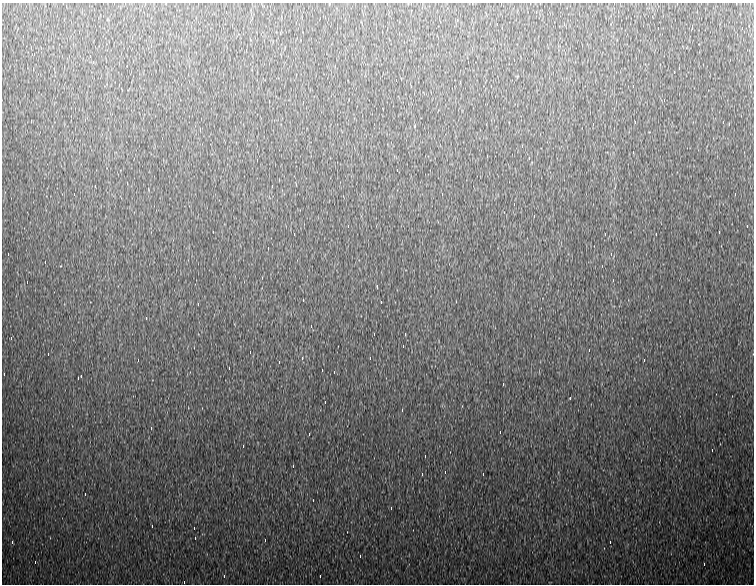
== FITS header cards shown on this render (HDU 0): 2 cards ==
NAXIS1  =                  752
NAXIS2  =                  582

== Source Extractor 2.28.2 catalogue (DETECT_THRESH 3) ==
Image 752 x 582 px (HDU 0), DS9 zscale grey, 1 PNG px = 1 image px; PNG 756 x 586 px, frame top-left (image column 1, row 582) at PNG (2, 3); no overlay
Background 1020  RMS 21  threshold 63.4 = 3 sigma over >= 5 px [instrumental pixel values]
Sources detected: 89; all 89 listed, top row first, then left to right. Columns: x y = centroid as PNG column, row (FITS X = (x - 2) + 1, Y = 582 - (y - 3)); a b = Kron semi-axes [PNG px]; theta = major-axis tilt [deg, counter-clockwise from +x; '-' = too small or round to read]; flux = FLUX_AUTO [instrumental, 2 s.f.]
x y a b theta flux
226 12 3 2 - 7700
536 12 4 2 - 9200
497 24 3 2 - 2200
564 24 4 2 - 9000
692 26 3 2 - 1700
658 28 3 2 - 1900
742 28 4 2 - 10000
404 42 3 2 - 9900
34 54 3 2 - 5100
514 60 3 2 - 26000
679 68 4 2 - 5900
674 72 3 2 - 110000
396 80 3 2 - 10000
491 86 3 2 - 10000
633 86 3 2 - 9300
664 100 4 2 - 23000
303 102 4 2 - 6000
635 122 4 2 - 5100
723 122 4 2 - 10000
593 124 4 2 - 23000
415 126 4 2 - 3300
522 146 4 2 - 12000
633 152 3 2 - 890
529 158 4 2 - 9300
257 160 4 2 - 7400
397 170 3 2 - 5300
95 186 3 2 - 2000
272 186 4 2 - 8700
442 194 3 2 - 2200
735 194 4 2 - 48000
514 204 3 2 - 1400
534 216 4 2 - 16000
348 226 3 2 - 6900
747 226 3 2 - 2900
719 232 4 2 - 14000
294 234 3 2 - 1300
656 234 4 2 - 4600
268 248 3 2 - 9200
8 254 3 2 - 5000
611 254 4 2 - 10000
27 282 3 2 - 7700
377 286 4 2 - 1200
381 302 3 2 - 9700
198 304 4 2 - 11000
146 318 3 3 - 1200
311 326 4 2 - 8600
374 334 3 2 - 1100
405 334 4 2 - 9500
11 338 4 2 - 35000
403 346 3 2 - 9200
250 352 3 2 - 9900
48 354 3 2 - 5300
302 358 4 3 - 2300
370 358 4 2 - 15000
138 360 4 2 - 8800
644 360 4 2 - 10000
279 362 3 2 - 3400
229 368 3 2 - 10000
322 370 4 2 - 10000
334 372 3 2 - 1400
4 374 4 2 - 10000
81 376 4 2 - 6400
503 384 4 2 - 11000
570 398 3 2 - 12000
325 402 3 2 - 10000
402 410 4 2 - 11000
151 428 4 2 - 12000
500 432 3 2 - 3300
309 434 3 2 - 930
243 446 4 2 - 9400
712 450 3 2 - 11000
425 456 4 2 - 11000
293 466 3 2 - 9100
445 472 4 2 - 10000
422 474 4 2 - 6600
483 474 4 2 - 79000
85 494 3 2 - 5100
391 508 4 2 - 9900
152 526 4 2 - 9600
194 528 3 2 - 3500
265 540 3 2 - 2200
12 542 4 2 - 21000
610 542 3 2 - 9800
360 556 4 2 - 8800
35 562 3 2 - 9200
704 564 3 2 - 1300
224 576 4 2 - 10000
320 576 3 2 - 4900
184 582 3 2 - 3200
At the frame edge (FLAGS 8, measured only in part): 1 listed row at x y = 184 582